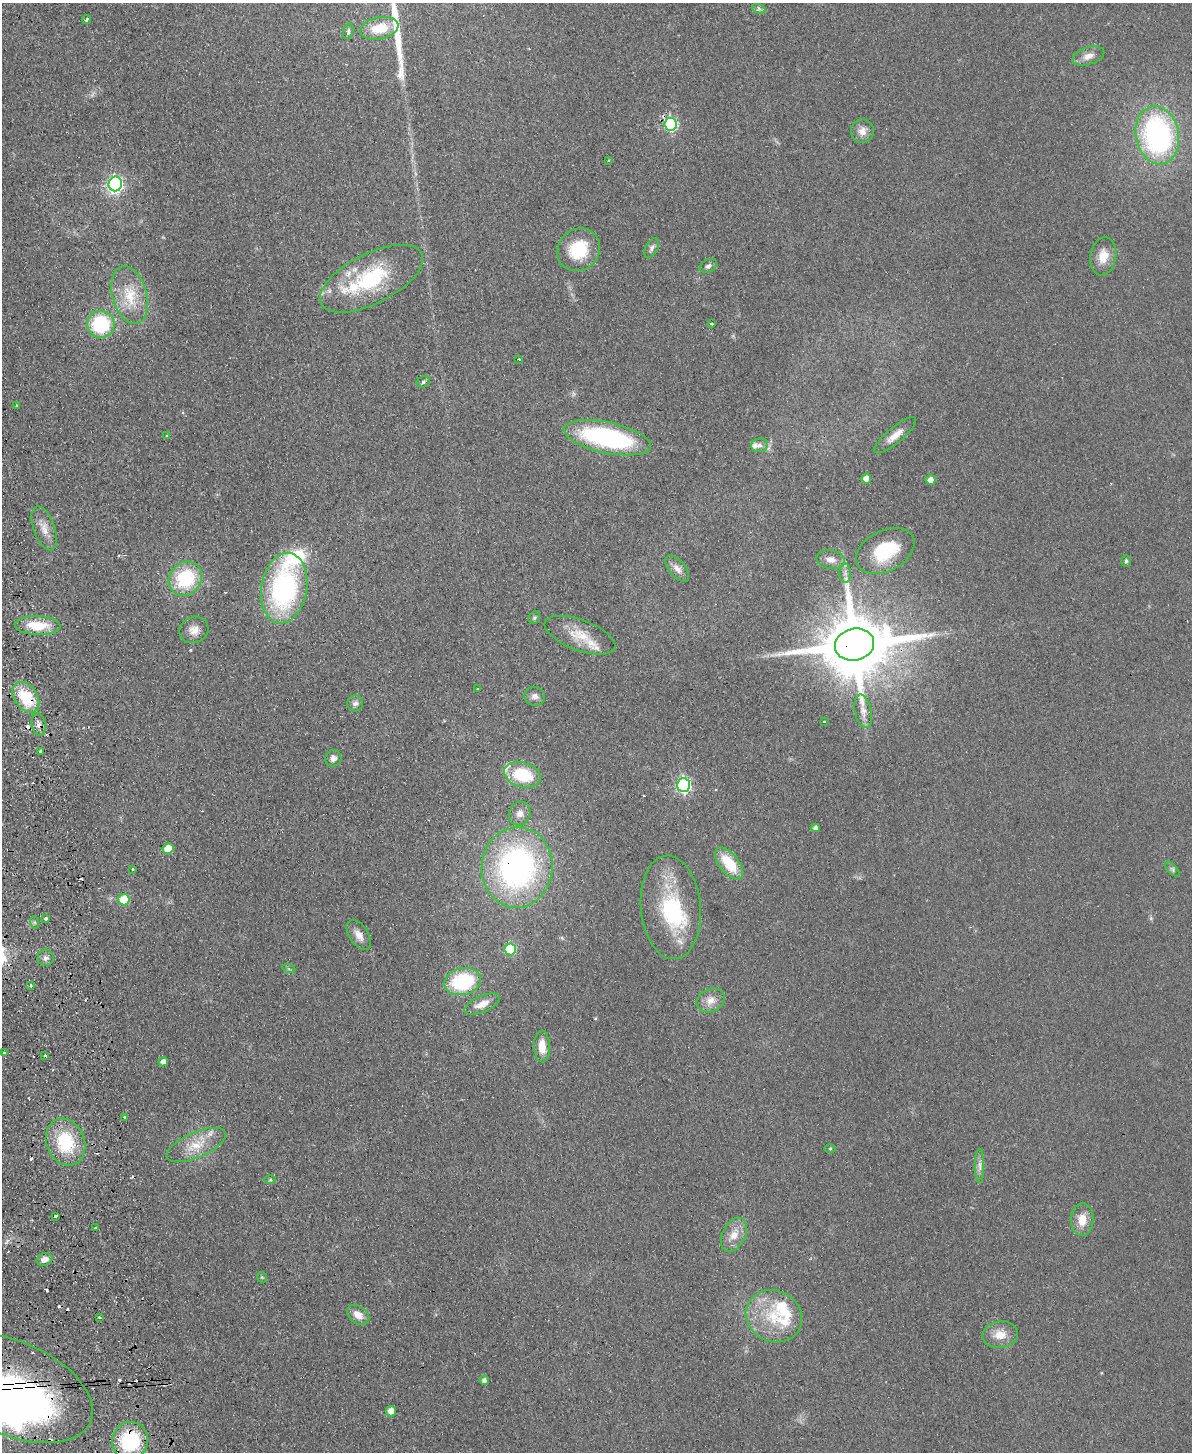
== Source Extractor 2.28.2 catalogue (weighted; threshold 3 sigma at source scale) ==
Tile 7 of 4 x 3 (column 3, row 2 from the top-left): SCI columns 2435-3624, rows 1707-3156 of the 4869 x 4754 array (HDU 1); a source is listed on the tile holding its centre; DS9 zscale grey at full resolution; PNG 1194 x 1454 px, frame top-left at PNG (2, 3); each listed source drawn as its Kron ellipse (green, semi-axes under 4 px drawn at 4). Shown black and unused: <1% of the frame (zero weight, under 2 of 3 exposures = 3% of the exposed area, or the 3 px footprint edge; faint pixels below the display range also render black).
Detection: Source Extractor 2.28.2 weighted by HDU 2 'WHT'; one run over the whole footprint, this tile lists its part. Background 0.0633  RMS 0.0093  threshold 0.042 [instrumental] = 3 sigma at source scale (4.5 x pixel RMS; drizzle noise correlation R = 1.50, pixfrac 1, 0.05/0.05 arcsec/px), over >= 5 px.
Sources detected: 125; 3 inside a brighter object's white glare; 14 cosmic-ray / hot-pixel residue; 1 long thin detection or spike segment (spike, bleed or trail) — neither listed nor drawn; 13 inside a brighter listed object's ellipse — not listed separately; the other 94 listed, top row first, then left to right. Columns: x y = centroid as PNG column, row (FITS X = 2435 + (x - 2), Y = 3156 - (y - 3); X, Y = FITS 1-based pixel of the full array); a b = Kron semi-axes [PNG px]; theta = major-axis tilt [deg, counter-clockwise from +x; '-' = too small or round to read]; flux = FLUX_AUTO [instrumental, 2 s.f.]
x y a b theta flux
759 9 7 4 -18 2
87 19 5 3 - 1.7
379 28 19 11 12 23
348 31 8 5 74 2.1
1088 56 16 8 18 7.7
671 124 6 6 - 120
862 131 12 11 - 7.7
1157 135 29 21 -78 200
608 160 3 2 - 0.95
115 184 7 6 - 230
652 248 10 6 61 3.4
579 250 22 20 43 41
1103 256 19 13 80 15
708 266 9 6 28 2.8
371 279 56 25 27 89
130 295 29 17 -74 30
101 324 14 13 - 68
711 324 3 3 - 2.1
519 359 3 3 - 1
423 382 7 5 30 1.9
17 405 4 3 - 0.78
167 435 3 2 - 0.68
895 435 26 8 40 11
607 438 44 15 -12 150
759 445 8 6 12 3.7
866 479 5 5 - 13
931 480 5 5 - 7.5
44 528 23 10 -70 11
885 551 31 20 28 54
831 559 14 9 -12 8
1126 561 6 5 - 1.5
677 569 16 8 -50 6.5
845 573 9 5 -89 3.3
185 579 18 15 47 60
284 588 35 23 80 170
534 618 7 5 57 1.7
38 626 23 9 -2 27
194 630 15 13 22 9.1
580 635 37 15 -21 24
855 645 20 16 13 8600
477 688 3 3 - 1.7
535 696 10 9 - 5.2
26 697 17 11 -54 42
355 703 8 8 - 3.9
863 711 17 8 -77 7.4
824 721 3 3 - 2.6
39 724 12 7 -79 4.6
41 751 4 3 - 5.4
333 758 8 8 - 4.7
523 775 19 12 -14 46
683 785 7 6 - 210
520 814 12 10 64 6.9
815 828 4 4 - 3.7
168 849 5 5 - 23
729 864 19 9 -52 33
517 867 40 35 84 270
133 869 3 3 - 1.8
1172 869 9 4 -46 2.1
124 900 5 5 - 38
671 907 52 30 -85 79
46 919 3 3 - 3.2
34 922 6 4 -71 1.6
359 935 17 9 -55 8.8
510 949 6 6 - 51
46 958 8 8 - 3.8
289 969 7 4 -18 1.4
463 982 18 13 13 75
31 985 3 3 - 2.9
711 1000 14 11 23 9.4
482 1004 19 8 23 11
542 1046 16 8 -88 14
4 1052 3 3 - 1.6
45 1055 3 2 - 1.1
163 1062 5 4 - 5.1
124 1117 3 3 - 2.4
65 1142 24 19 -68 53
196 1145 32 12 23 21
830 1148 6 4 1 1.1
980 1166 17 4 -90 4.7
270 1180 6 4 1 1
56 1216 4 3 - 5.2
1082 1220 16 11 88 14
96 1228 3 3 - 2.5
734 1235 18 11 62 12
45 1259 8 6 20 6.9
262 1277 5 4 - 1.3
358 1315 12 8 -37 9.4
774 1316 29 25 -26 44
99 1317 3 3 - 1.1
1000 1335 18 13 9 15
484 1380 4 4 - 3.4
12 1388 86 46 -24 470
391 1411 5 5 - 9.8
130 1441 19 18 - 76
Overlapping masked pixels (flux is a lower limit): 7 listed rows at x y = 671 124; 855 645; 26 697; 39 724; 517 867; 12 1388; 130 1441
Isophote crosses this tile's border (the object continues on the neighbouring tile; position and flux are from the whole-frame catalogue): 1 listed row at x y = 12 1388